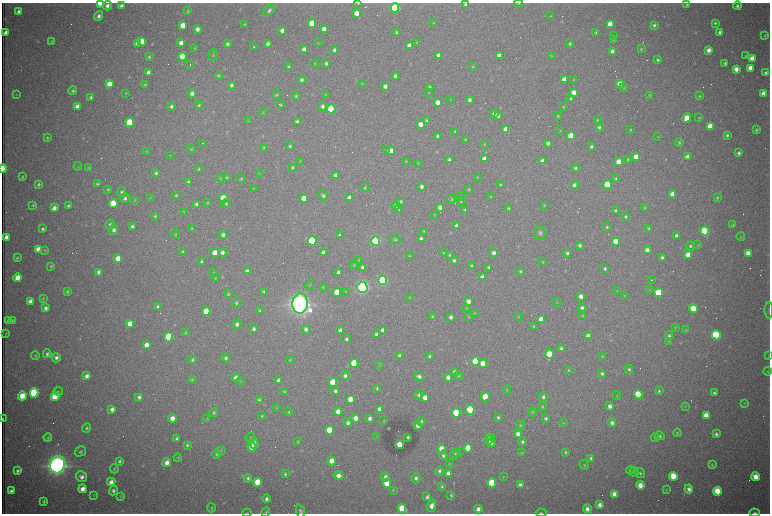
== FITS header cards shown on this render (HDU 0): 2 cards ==
NAXIS1  =                 1536 /fastest changing axis
NAXIS2  =                 1023 /next to fastest changing axis

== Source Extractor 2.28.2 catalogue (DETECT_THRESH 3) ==
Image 1536 x 1023 px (HDU 0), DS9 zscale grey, zoomed out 1/2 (1 PNG px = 2 x 2 image px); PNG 772 x 516 px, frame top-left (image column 1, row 1022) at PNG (2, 3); each listed source drawn as its Kron ellipse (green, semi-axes under 4 px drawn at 4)
Background 2760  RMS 32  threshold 96.4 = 3 sigma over >= 5 px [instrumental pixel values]
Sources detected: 655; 104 cannot appear on this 1/2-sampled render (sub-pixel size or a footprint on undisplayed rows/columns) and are neither listed nor drawn; of the other 551, the 500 brightest by FLUX_AUTO listed and drawn (51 fainter detections omitted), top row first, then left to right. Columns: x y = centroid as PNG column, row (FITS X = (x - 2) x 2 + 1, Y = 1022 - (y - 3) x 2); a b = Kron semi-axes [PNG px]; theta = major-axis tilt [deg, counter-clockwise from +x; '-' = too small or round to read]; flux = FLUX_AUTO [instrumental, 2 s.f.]
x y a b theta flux
100 3 4 2 - 2.0e+05
358 3 4 2 - 6.3e+03
518 3 4 3 - 5.4e+03
465 4 4 4 - 1.6e+04
687 4 3 3 - 8.9e+03
107 6 5 4 - 2.9e+04
121 6 4 3 - 2.6e+04
737 6 4 4 - 1.5e+04
395 8 4 4 - 1.2e+06
269 10 7 4 48 1.8e+04
188 11 4 3 - 7.7e+03
19 12 4 3 - 2.3e+04
357 13 4 4 - 8.6e+04
99 16 5 4 - 2.5e+04
551 16 3 2 - 5.6e+03
312 23 4 4 - 2.9e+05
433 23 3 3 - 4.6e+03
715 23 3 3 - 1.2e+04
245 24 3 2 - 6.6e+03
610 24 4 4 - 2.1e+05
183 25 4 4 - 1.1e+05
654 25 3 3 - 1.4e+04
197 29 4 3 - 3.5e+04
324 29 4 4 - 6.8e+04
282 30 4 3 - 3.7e+04
396 32 4 3 - 1.1e+04
596 32 3 3 - 9.6e+03
720 32 4 4 - 2.5e+04
5 33 4 3 - 3.8e+04
613 36 3 3 - 4.8e+03
765 36 4 3 - 7.1e+03
614 40 4 3 - 5.7e+03
51 41 4 3 - 5.7e+03
142 41 4 4 - 1.3e+05
417 42 3 2 - 4.1e+03
181 43 4 3 - 4.1e+04
318 43 4 3 - 4.2e+03
570 43 3 3 - 8.0e+03
138 44 4 4 - 7.3e+04
227 44 3 3 - 1.8e+04
268 44 3 3 - 2.5e+04
409 46 4 3 - 5.5e+04
254 47 3 3 - 7.6e+03
195 48 3 3 - 5.5e+03
641 49 3 3 - 8.1e+03
304 50 4 3 - 5.1e+04
335 50 4 3 - 2.9e+04
709 50 4 3 - 3.9e+04
612 52 4 3 - 4.8e+04
213 55 5 3 - 7.8e+03
439 55 4 3 - 5.1e+04
499 56 4 3 - 4.3e+04
551 56 3 3 - 4.3e+03
746 56 4 3 - 6.2e+03
149 57 4 3 - 8.9e+03
182 57 4 4 - 3.1e+05
752 58 4 4 - 5.9e+04
658 60 4 3 - 1.3e+04
315 63 4 3 - 4.3e+03
326 63 4 3 - 1.6e+04
725 63 3 3 - 1.0e+04
190 65 2 1 - 2.0e+05
289 67 3 3 - 9.9e+03
473 67 4 3 - 5.6e+03
751 68 4 4 - 9.6e+04
736 69 4 4 - 6.0e+04
148 73 4 3 - 4.2e+04
765 73 3 3 - 1.4e+04
219 76 4 4 - 8.7e+03
395 76 3 3 - 2.6e+04
302 80 3 3 - 1.8e+04
564 80 4 4 - 1.1e+05
574 80 4 3 - 6.2e+03
109 84 4 4 - 1.1e+05
362 84 3 2 - 4.4e+03
619 84 4 4 - 6.7e+04
145 85 4 3 - 9.1e+03
231 85 4 3 - 1.8e+04
385 86 3 3 - 2.5e+04
429 87 4 3 - 2.0e+04
624 88 4 3 - 6.4e+03
73 91 4 4 - 1.1e+04
429 92 4 3 - 5.5e+03
574 92 4 3 - 5.7e+04
126 93 4 3 - 6.4e+03
192 93 4 4 - 2.8e+04
763 93 4 3 - 3.0e+04
325 94 4 3 - 5.0e+03
16 95 3 3 - 4.3e+03
277 95 5 4 - 9.1e+03
649 95 3 3 - 5.1e+03
296 96 3 3 - 1.1e+04
699 96 4 3 - 8.0e+03
91 97 3 3 - 1.2e+04
451 99 3 3 - 4.1e+03
571 99 4 3 - 1.3e+04
469 100 3 3 - 2.3e+04
438 102 4 3 - 5.1e+04
199 105 4 4 - 1.2e+04
280 105 4 3 - 7.9e+03
171 106 3 3 - 1.5e+04
323 106 5 4 - 2.3e+04
77 107 4 4 - 4.4e+04
563 107 3 3 - 6.2e+03
331 109 4 4 - 6.1e+05
263 112 5 3 - 5.6e+03
494 114 4 4 - 3.3e+04
498 116 4 3 - 3.3e+04
558 116 3 3 - 7.2e+03
687 118 5 4 - 9.5e+04
699 118 3 3 - 6.2e+03
597 120 3 3 - 7.0e+03
248 121 3 3 - 5.0e+03
297 121 3 3 - 1.9e+04
427 121 4 3 - 1.2e+04
130 123 4 4 - 6.2e+05
421 124 4 4 - 6.5e+04
710 126 4 4 - 1.6e+05
599 127 4 4 - 1.6e+04
506 130 4 4 - 1.4e+05
630 130 4 3 - 7.6e+03
756 130 3 3 - 9.2e+03
455 131 4 3 - 9.0e+03
560 131 4 3 - 5.9e+03
727 135 4 4 - 1.4e+04
438 136 4 3 - 2.0e+04
571 136 4 4 - 2.3e+05
658 137 4 3 - 4.0e+03
47 138 3 3 - 8.0e+03
465 140 3 3 - 8.0e+03
679 142 4 3 - 1.0e+04
203 143 2 1 - 4.3e+03
548 143 4 3 - 2.2e+04
484 144 4 3 - 5.5e+03
290 146 3 3 - 1.3e+04
591 146 3 3 - 1.4e+04
263 148 3 3 - 6.1e+03
191 149 4 4 - 6.7e+03
387 150 4 4 - 1.3e+04
146 151 4 3 - 5.7e+03
391 151 4 4 - 6.3e+04
739 153 3 3 - 1.7e+04
170 155 2 1 - 4.2e+03
636 157 4 4 - 1.0e+05
687 157 4 4 - 5.4e+04
484 159 4 3 - 5.3e+04
628 159 3 3 - 7.3e+03
449 160 3 3 - 1.9e+04
406 161 3 3 - 6.1e+03
542 161 4 4 - 4.1e+04
300 162 3 2 - 4.0e+03
619 162 4 4 - 1.5e+05
418 163 4 3 - 5.2e+03
78 166 4 2 - 4.1e+03
292 167 4 3 - 1.0e+04
3 168 4 2 - 3.0e+05
89 168 4 3 - 6.8e+03
575 168 3 3 - 1.3e+04
198 169 4 3 - 7.4e+03
156 173 4 3 - 1.5e+04
259 174 4 3 - 4.6e+03
335 175 4 4 - 2.3e+04
22 177 3 2 - 7.8e+03
227 177 3 3 - 7.9e+03
477 177 4 3 - 4.5e+03
220 178 4 3 - 5.4e+03
241 179 4 3 - 6.8e+03
616 179 4 4 - 1.0e+04
188 182 3 3 - 1.5e+04
38 184 4 3 - 1.1e+04
97 184 4 3 - 1.1e+04
500 185 3 3 - 7.7e+03
574 185 4 4 - 2.4e+04
607 185 4 4 - 3.1e+05
422 186 4 3 - 2.4e+04
365 187 4 4 - 8.5e+03
253 188 4 3 - 5.2e+03
108 189 4 3 - 9.6e+03
469 190 3 3 - 6.2e+03
122 192 5 4 - 1.5e+04
673 194 4 4 - 1.9e+05
176 195 4 3 - 8.0e+03
323 196 5 4 - 1.8e+04
461 196 4 4 - 9.2e+03
491 197 3 3 - 5.7e+03
125 198 5 4 - 1.8e+04
150 198 4 3 - 5.2e+03
224 198 4 4 - 2.6e+05
304 198 4 4 - 1.3e+05
349 198 4 3 - 4.7e+04
717 198 4 3 - 8.5e+03
452 199 5 4 - 8.6e+03
135 200 4 3 - 5.4e+03
401 201 3 3 - 9.8e+03
461 201 4 3 - 7.9e+03
208 202 4 3 - 7.0e+03
113 203 4 4 - 2.6e+05
226 203 4 4 - 1.1e+04
197 204 4 3 - 2.6e+04
33 205 3 3 - 8.1e+03
544 205 3 3 - 6.3e+03
68 206 4 3 - 1.3e+04
396 206 4 4 - 2.2e+04
440 207 4 4 - 3.9e+04
54 208 4 3 - 3.8e+04
645 208 3 3 - 6.8e+03
399 209 4 3 - 1.1e+04
509 209 4 4 - 1.3e+04
464 210 3 3 - 8.0e+03
615 210 3 3 - 9.0e+03
183 211 4 3 - 4.6e+03
435 215 3 2 - 4.4e+03
155 216 4 3 - 9.6e+03
626 217 4 4 - 1.0e+04
110 225 5 4 - 2.1e+04
733 225 3 3 - 8.7e+03
457 226 4 3 - 4.0e+04
133 227 4 3 - 3.1e+04
607 227 4 3 - 8.6e+03
649 228 3 3 - 9.0e+03
43 229 3 3 - 1.3e+04
192 229 4 2 - 4.2e+03
114 230 5 4 - 2.6e+04
424 231 3 3 - 6.5e+03
705 231 4 4 - 1.4e+06
540 233 7 6 - 1.9e+04
175 234 5 3 - 6.9e+03
223 235 4 4 - 2.6e+04
340 235 3 3 - 1.5e+04
677 236 3 3 - 2.6e+04
6 237 4 3 - 3.9e+04
741 237 4 3 - 5.0e+03
421 239 4 3 - 2.4e+04
395 240 5 4 - 9.9e+03
312 241 4 4 - 8.1e+05
376 241 4 4 - 1.7e+06
616 241 4 4 - 1.1e+05
580 245 4 4 - 1.7e+04
698 245 4 3 - 4.8e+03
690 246 4 4 - 1.2e+04
38 249 4 4 - 8.7e+04
45 250 4 3 - 5.2e+03
647 250 4 4 - 3.6e+04
183 251 4 3 - 8.6e+03
222 252 4 4 - 2.5e+04
215 253 4 4 - 1.2e+05
323 253 4 3 - 3.3e+04
444 253 4 3 - 7.4e+03
494 253 4 3 - 3.1e+04
567 253 4 4 - 1.6e+04
748 253 4 4 - 6.3e+04
449 255 4 3 - 9.3e+03
688 255 4 4 - 9.3e+04
410 256 4 3 - 7.7e+03
17 258 3 2 - 8.4e+03
118 258 4 4 - 8.5e+04
662 258 4 4 - 2.2e+04
359 260 4 3 - 6.5e+03
454 260 4 3 - 1.5e+04
202 262 4 3 - 1.8e+04
543 262 3 3 - 5.0e+03
354 265 4 3 - 5.8e+03
51 266 3 3 - 7.9e+03
471 266 3 3 - 1.0e+04
489 267 3 3 - 1.5e+04
363 268 4 3 - 3.8e+04
605 269 4 3 - 1.2e+04
247 271 3 3 - 1.7e+04
520 271 4 4 - 1.2e+04
98 272 4 3 - 1.9e+04
339 272 4 3 - 4.6e+04
214 273 4 3 - 8.6e+03
483 277 4 3 - 4.3e+04
18 278 4 4 - 1.3e+05
215 278 4 3 - 6.3e+03
383 280 5 4 - 1.8e+06
652 280 2 1 - 5.8e+03
310 285 4 3 - 5.6e+03
323 287 3 3 - 5.4e+03
362 287 5 5 - 3.4e+06
617 290 4 3 - 4.9e+03
650 290 4 3 - 5.9e+03
67 291 4 4 - 1.0e+04
263 292 4 3 - 1.2e+04
337 292 5 4 - 8.1e+04
346 292 4 3 - 5.1e+03
659 293 4 4 - 4.3e+05
228 294 4 3 - 8.8e+03
624 295 4 3 - 4.3e+03
581 296 4 3 - 4.3e+04
43 298 4 3 - 6.5e+03
410 298 4 3 - 5.9e+03
31 301 4 4 - 4.2e+04
469 301 4 3 - 3.7e+04
557 302 4 2 - 4.5e+03
236 303 5 4 - 1.2e+04
300 303 10 7 86 9.8e+06
158 306 4 3 - 1.6e+04
46 308 4 4 - 2.5e+04
467 308 4 3 - 4.3e+03
582 308 4 4 - 1.8e+04
693 308 4 4 - 1.7e+05
769 310 8 2 -90 8.3e+03
206 311 4 4 - 1.4e+05
260 311 4 3 - 9.4e+03
474 313 3 3 - 5.5e+03
582 316 4 4 - 7.4e+03
432 317 4 3 - 9.8e+03
451 317 4 3 - 2.2e+04
469 317 4 3 - 4.7e+03
518 317 4 3 - 5.6e+03
541 320 4 4 - 1.4e+05
9 321 4 4 - 2.3e+04
12 321 3 2 - 7.0e+03
130 324 4 4 - 7.9e+04
237 324 4 4 - 2.4e+04
534 326 4 3 - 7.4e+03
675 328 3 3 - 4.6e+03
254 329 4 4 - 1.9e+04
306 329 4 4 - 2.2e+04
340 330 3 3 - 2.4e+04
383 330 4 3 - 3.1e+04
686 330 4 4 - 6.7e+03
5 333 4 2 - 4.4e+03
186 333 4 3 - 8.2e+03
377 334 4 3 - 2.8e+04
716 335 4 4 - 1.0e+06
588 336 4 4 - 5.2e+04
669 336 4 4 - 1.5e+04
169 337 4 4 - 5.9e+05
346 339 3 3 - 1.4e+04
669 341 4 3 - 6.1e+03
146 345 4 4 - 5.4e+04
561 348 4 3 - 1.9e+04
47 354 4 4 - 1.6e+04
550 354 5 4 - 3.8e+05
35 355 4 3 - 6.3e+03
399 356 4 3 - 2.1e+04
430 356 4 3 - 1.5e+04
602 356 3 3 - 6.0e+03
769 356 4 3 - 5.4e+03
56 358 5 4 - 2.2e+04
226 358 4 4 - 1.7e+04
192 360 4 3 - 1.2e+04
290 360 3 2 - 5.4e+03
475 361 4 4 - 2.9e+05
354 363 4 4 - 3.5e+05
380 364 4 3 - 4.4e+03
483 364 4 4 - 1.7e+05
629 369 4 4 - 1.3e+04
568 370 3 3 - 7.0e+03
768 371 4 4 - 7.9e+03
455 372 4 4 - 2.6e+04
602 373 4 4 - 1.6e+04
87 376 4 4 - 3.0e+04
345 376 4 4 - 2.2e+04
419 376 5 4 - 2.4e+04
459 376 4 4 - 6.6e+03
448 377 4 3 - 3.8e+04
236 378 4 4 - 4.1e+04
192 380 4 3 - 7.2e+03
240 381 4 3 - 4.8e+03
278 381 4 3 - 2.7e+04
333 382 4 4 - 3.2e+05
377 388 3 2 - 8.0e+03
507 390 4 3 - 5.7e+03
58 391 5 2 - 4.8e+03
284 391 4 4 - 8.7e+03
335 391 4 3 - 1.6e+04
659 391 3 3 - 1.0e+04
34 393 4 4 - 1.0e+06
714 393 3 3 - 1.4e+04
638 394 4 4 - 3.1e+05
419 395 4 4 - 1.5e+04
22 396 4 4 - 1.4e+05
617 396 4 3 - 5.3e+03
55 397 4 4 - 3.6e+05
139 397 4 3 - 2.0e+04
425 397 4 3 - 6.5e+04
485 397 4 4 - 2.0e+05
543 397 4 3 - 1.7e+04
350 399 4 4 - 8.1e+04
259 400 4 3 - 1.1e+04
745 403 4 3 - 5.4e+03
610 406 4 4 - 3.5e+04
685 406 4 3 - 5.3e+03
542 407 4 4 - 8.1e+03
276 408 4 3 - 5.8e+03
112 409 4 3 - 3.1e+04
380 409 4 4 - 4.9e+04
470 410 4 4 - 8.3e+05
289 412 4 3 - 7.8e+03
338 412 4 4 - 6.9e+04
532 412 4 3 - 7.0e+03
214 413 4 3 - 9.3e+03
456 413 4 4 - 4.8e+05
706 415 4 4 - 8.8e+04
262 416 4 3 - 7.2e+03
498 417 3 3 - 1.0e+04
172 418 4 4 - 5.6e+04
355 418 4 4 - 7.4e+04
370 418 4 3 - 2.5e+04
546 418 4 3 - 1.5e+04
3 419 3 1 - 7.9e+03
207 419 4 3 - 4.4e+03
384 421 4 3 - 4.2e+03
421 421 5 4 - 1.1e+04
348 423 4 4 - 2.2e+04
563 423 4 3 - 5.3e+03
612 423 4 4 - 2.5e+04
418 425 4 3 - 4.8e+04
520 425 4 4 - 7.9e+03
86 428 5 4 - 1.2e+04
329 430 4 4 - 2.9e+05
677 433 4 4 - 6.6e+03
518 434 4 3 - 4.2e+04
716 434 3 3 - 1.5e+04
377 436 4 2 - 4.2e+03
660 436 5 4 - 1.2e+04
48 437 4 3 - 7.6e+03
408 437 3 3 - 1.3e+04
491 437 2 1 - 1.4e+05
177 438 3 3 - 1.3e+04
250 438 5 4 - 7.0e+03
655 438 4 4 - 1.1e+04
489 439 5 4 - 4.9e+04
298 442 3 3 - 6.7e+03
522 442 4 4 - 1.3e+04
254 443 5 4 - 2.7e+04
491 443 4 3 - 3.6e+04
187 445 3 3 - 1.1e+04
400 445 4 4 - 1.7e+05
252 447 5 4 - 1.2e+05
468 448 4 4 - 2.6e+05
442 449 4 4 - 2.1e+05
221 450 4 3 - 5.4e+03
80 451 6 4 32 1.4e+04
565 452 4 3 - 9.5e+03
458 453 4 3 - 7.4e+03
522 453 4 4 - 6.4e+03
216 454 5 4 - 1.1e+04
443 455 5 4 - 1.7e+04
455 455 5 4 - 2.0e+04
178 458 4 3 - 5.7e+03
591 458 4 3 - 1.6e+04
120 461 4 4 - 1.3e+04
332 461 4 4 - 8.9e+04
167 463 4 4 - 4.6e+04
449 464 4 3 - 5.2e+03
57 465 9 7 76 7.9e+06
584 465 5 4 - 8.9e+03
712 465 4 3 - 7.3e+03
114 469 4 3 - 7.4e+03
630 470 4 3 - 6.6e+03
17 471 4 3 - 1.6e+04
439 471 4 4 - 1.7e+04
634 472 5 4 - 1.2e+04
448 473 4 3 - 3.9e+04
640 473 5 4 - 1.2e+04
285 474 4 3 - 1.1e+04
339 476 5 4 - 5.0e+04
673 476 4 4 - 2.8e+05
81 477 6 5 - 3.2e+04
385 477 5 4 - 3.0e+04
503 477 4 3 - 4.9e+03
755 477 4 3 - 9.2e+04
248 478 4 3 - 1.4e+04
416 478 5 4 - 2.3e+04
111 482 4 4 - 3.6e+04
258 482 4 4 - 2.2e+05
387 483 4 4 - 1.5e+05
492 483 4 4 - 5.8e+05
520 485 4 3 - 2.7e+04
640 485 4 3 - 8.2e+04
442 486 4 3 - 1.1e+04
83 489 4 4 - 4.9e+04
666 489 4 3 - 5.4e+03
689 489 4 4 - 3.1e+04
393 490 4 3 - 7.3e+03
11 491 4 3 - 2.2e+04
113 491 5 4 - 1.8e+04
717 491 4 4 - 2.3e+05
614 494 4 3 - 5.9e+04
94 495 3 3 - 4.4e+03
451 495 3 3 - 8.6e+03
121 496 4 3 - 6.4e+03
427 497 3 3 - 1.6e+04
266 499 4 3 - 2.2e+04
44 501 4 3 - 1.1e+04
600 505 4 3 - 3.2e+04
432 506 6 3 70 4.9e+04
211 508 4 3 - 7.1e+03
402 508 4 4 - 2.4e+05
478 509 4 4 - 3.4e+04
587 509 4 3 - 3.2e+04
300 511 7 4 -71 1.6e+04
266 512 5 4 - 8.9e+03
247 513 4 3 - 5.1e+03
541 513 5 3 - 9.1e+03
755 513 5 3 - 1.4e+04
At the frame edge (FLAGS 8, measured only in part): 13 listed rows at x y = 100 3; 358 3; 518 3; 465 4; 269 10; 3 168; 769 310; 769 356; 3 419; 300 511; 247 513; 541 513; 755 513
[51 fainter detections neither listed nor drawn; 104 sub-pixel or undisplayed-footprint detections neither listed nor drawn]